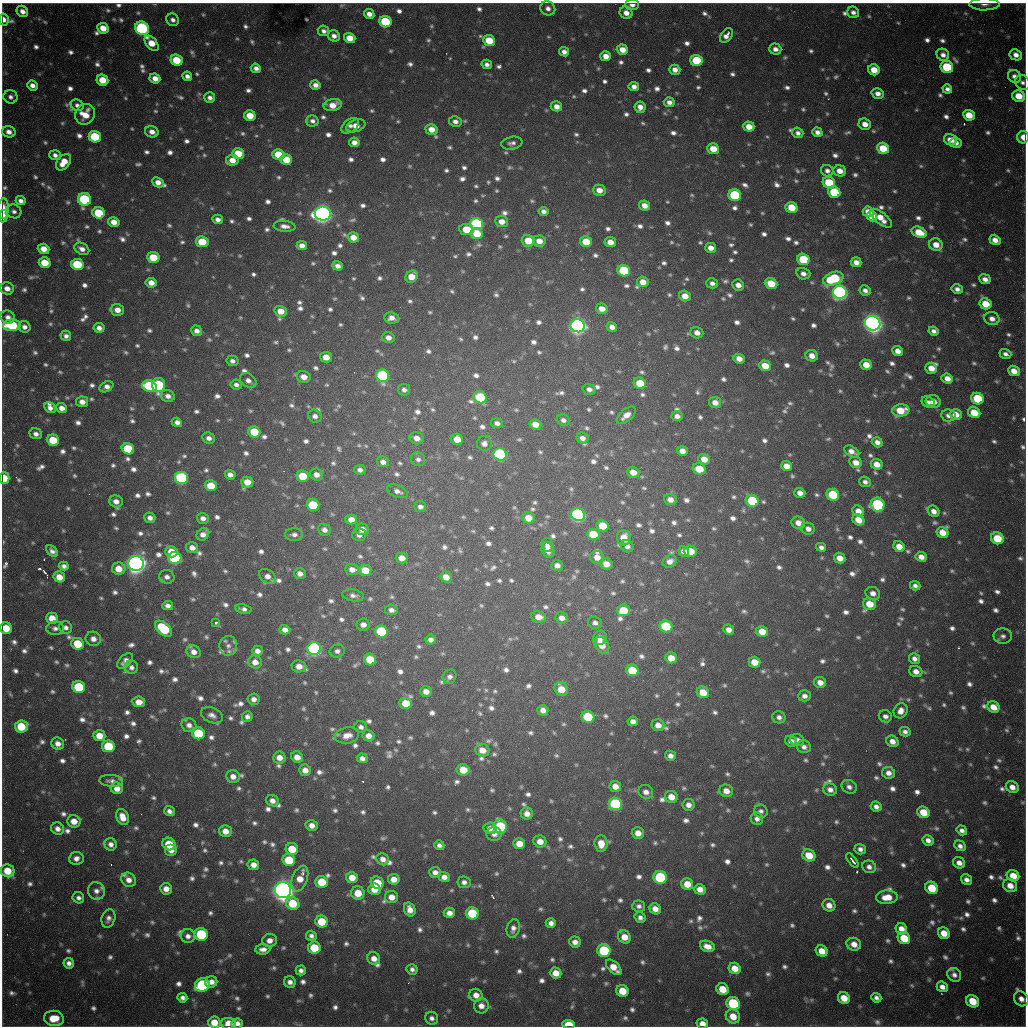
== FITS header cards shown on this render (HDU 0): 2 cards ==
NAXIS1  =                 1024 / length of data axis 1
NAXIS2  =                 1024 / length of data axis 2

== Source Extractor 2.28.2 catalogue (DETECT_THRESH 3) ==
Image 1024 x 1024 px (HDU 0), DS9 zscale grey, 1 PNG px = 1 image px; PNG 1028 x 1028 px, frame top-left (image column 1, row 1024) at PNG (2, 3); each listed source drawn as its Kron ellipse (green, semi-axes under 4 px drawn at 4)
Background 1080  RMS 27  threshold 79.6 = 3 sigma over >= 5 px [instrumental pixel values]
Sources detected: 1369; of the 1369, the 500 brightest by FLUX_AUTO listed and drawn (869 fainter detections omitted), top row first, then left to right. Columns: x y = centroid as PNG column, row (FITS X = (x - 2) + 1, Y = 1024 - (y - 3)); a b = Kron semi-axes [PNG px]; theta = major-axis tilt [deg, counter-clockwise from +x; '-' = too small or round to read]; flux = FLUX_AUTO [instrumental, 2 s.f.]
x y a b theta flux
985 4 15 6 0 1.1e+04
632 5 7 5 -1 9.9e+03
548 8 7 7 - 1.0e+04
22 11 6 5 - 1.1e+04
853 12 6 5 - 8.5e+03
626 13 7 6 - 1.5e+04
369 14 5 5 - 1.2e+04
4 19 6 4 -79 1.2e+04
173 20 6 6 - 8.2e+03
385 22 6 5 - 1.2e+05
103 28 6 5 - 2.9e+04
142 28 7 6 - 3.0e+05
323 31 6 5 - 7.9e+03
726 35 8 5 53 1.3e+04
334 36 6 5 - 1.0e+04
350 38 6 5 - 3.1e+04
489 40 6 5 - 5.3e+04
152 43 9 5 -49 3.3e+04
775 49 6 5 - 1.1e+04
622 50 6 5 - 2.2e+04
564 52 5 4 - 9.4e+03
943 55 6 6 - 9.9e+03
1016 55 6 5 - 1.3e+04
606 56 5 5 - 1.7e+04
176 60 6 5 - 6.6e+04
696 60 6 5 - 9.5e+04
487 64 5 4 - 7.6e+03
947 67 6 6 - 1.1e+05
256 68 5 4 - 9.3e+03
675 70 5 5 - 1.2e+04
874 70 6 5 - 2.8e+04
187 76 5 4 - 9.0e+03
1015 76 7 6 - 1.0e+04
155 78 5 5 - 1.8e+04
102 80 6 5 - 3.6e+04
1023 82 8 7 - 7.5e+03
32 85 5 5 - 1.1e+04
315 85 5 4 - 1.0e+04
634 86 5 4 - 1.0e+04
947 89 5 4 - 7.7e+03
878 93 6 5 - 1.2e+04
1019 96 6 5 - 3.6e+04
10 97 7 6 - 7.7e+03
210 98 5 5 - 8.7e+03
669 102 5 4 - 9.4e+03
77 105 6 5 - 7.5e+03
333 105 9 6 12 2.6e+04
556 106 6 5 - 1.4e+04
640 107 6 5 - 1.4e+04
85 114 11 9 58 3.5e+04
969 115 6 5 - 3.5e+04
250 116 6 5 - 3.9e+04
312 121 6 5 - 7.8e+03
455 122 6 5 - 9.5e+03
865 124 6 5 - 1.6e+04
350 126 10 6 36 8.0e+03
356 126 10 6 21 2.0e+04
749 127 5 5 - 2.4e+04
431 129 6 5 - 2.1e+04
9 132 7 5 -16 1.3e+04
152 132 7 5 -16 1.3e+04
817 132 5 4 - 1.0e+04
798 133 5 5 - 7.8e+03
95 137 6 5 - 1.2e+05
1023 137 6 6 - 2.1e+04
950 140 7 5 -15 1.9e+04
354 142 5 4 - 1.2e+04
512 143 10 6 10 8.3e+03
956 143 6 5 - 1.2e+04
883 148 6 5 - 5.6e+04
713 149 6 5 - 3.1e+04
238 153 6 5 - 5.1e+04
278 154 6 5 - 5.6e+04
55 155 6 5 - 8.1e+03
232 160 6 5 - 2.1e+04
286 160 6 5 - 4.8e+04
63 162 9 6 52 3.0e+04
827 171 6 5 - 8.4e+03
840 171 6 5 - 1.8e+04
158 182 6 5 - 1.5e+04
829 183 6 5 - 7.9e+04
599 190 6 5 - 1.7e+04
834 192 6 5 - 9.3e+04
735 195 6 5 - 1.5e+05
84 199 6 6 - 2.0e+05
21 201 5 4 - 8.7e+03
645 205 6 5 - 1.6e+04
791 207 6 5 - 4.4e+04
3 209 10 5 87 1.9e+04
14 211 8 6 -27 8.1e+03
544 211 5 4 - 8.7e+03
868 212 6 5 - 2.7e+04
99 213 6 5 - 8.7e+04
323 214 8 7 - 1.4e+06
3 216 6 4 82 1.6e+04
872 216 5 4 - 2.5e+04
881 218 13 5 -38 2.8e+04
218 219 5 4 - 9.7e+03
114 222 6 5 - 2.0e+04
502 222 6 5 - 1.9e+04
476 224 6 6 - 3.4e+05
285 226 11 5 -6 1.2e+04
467 229 7 5 -7 4.9e+04
919 232 8 5 -22 4.1e+04
477 234 6 5 - 4.7e+04
353 237 6 5 - 2.3e+04
995 240 6 5 - 1.5e+04
528 241 6 6 - 4.1e+04
539 241 6 5 - 2.0e+04
202 242 6 5 - 5.7e+04
586 242 6 5 - 4.0e+04
610 242 6 5 - 1.9e+04
302 245 5 4 - 1.2e+04
936 245 7 6 - 2.2e+04
711 248 5 5 - 1.5e+04
43 249 6 5 - 2.3e+04
82 249 8 5 -29 1.1e+04
153 257 6 5 - 6.1e+04
803 259 6 5 - 9.3e+04
856 262 5 5 - 1.4e+04
45 263 6 5 - 4.6e+04
77 264 6 5 - 1.1e+05
337 266 5 4 - 9.9e+03
624 271 6 5 - 1.2e+05
803 274 7 5 -16 1.0e+04
412 276 7 5 48 2.9e+04
833 279 11 6 20 1.4e+05
985 279 5 4 - 1.1e+04
643 282 6 5 - 2.1e+04
151 283 6 5 - 1.8e+04
712 283 6 5 - 8.4e+03
771 283 6 5 - 4.5e+04
738 285 6 5 - 1.3e+04
7 288 7 6 - 1.4e+04
957 289 6 4 -14 8.7e+03
865 290 6 5 - 8.8e+03
840 292 7 6 - 7.6e+05
685 296 6 5 - 2.0e+04
986 304 6 5 - 4.2e+04
602 309 6 5 - 1.7e+04
117 310 6 6 - 1.8e+04
281 311 6 5 - 2.5e+04
8 317 7 6 - 1.1e+04
392 318 8 5 -7 1.3e+04
992 319 7 6 - 1.3e+04
873 323 8 7 - 1.6e+06
12 325 8 6 1 1.5e+05
578 326 7 6 - 1.1e+06
24 327 6 5 - 9.5e+03
612 327 5 5 - 1.1e+04
99 328 5 5 - 1.0e+04
197 331 5 5 - 1.0e+04
933 331 5 4 - 8.1e+03
697 333 6 5 - 1.3e+04
66 336 5 5 - 7.5e+03
388 338 6 5 - 1.2e+04
898 351 5 5 - 1.4e+04
1005 354 6 4 -17 7.9e+03
812 356 6 5 - 1.6e+04
326 357 6 5 - 2.3e+04
739 359 6 4 -23 1.6e+04
232 361 6 5 - 7.4e+03
866 365 6 5 - 2.7e+04
765 366 6 5 - 3.5e+04
931 368 6 5 - 2.1e+04
1014 371 6 5 - 1.9e+04
383 376 6 6 - 2.7e+05
304 377 7 6 - 1.8e+04
947 378 6 5 - 1.8e+04
248 380 9 6 -34 1.1e+04
640 383 6 5 - 4.9e+04
158 385 7 6 - 1.9e+05
236 385 6 5 - 7.5e+03
149 386 7 6 - 2.0e+05
106 387 7 5 29 1.1e+04
589 389 6 5 - 8.9e+03
404 390 6 5 - 8.1e+03
168 396 7 6 - 1.1e+04
480 397 7 6 - 1.0e+05
977 399 6 5 - 9.2e+04
82 402 6 5 - 1.3e+04
715 402 6 5 - 1.6e+04
928 402 7 5 -32 7.9e+03
933 402 7 6 - 1.8e+04
50 408 6 5 - 1.0e+04
62 408 5 5 - 1.4e+04
901 410 9 6 6 4.5e+04
974 413 6 5 - 4.0e+04
956 414 6 5 - 2.1e+04
626 415 11 6 39 1.7e+04
949 415 7 6 - 9.4e+03
315 416 7 6 - 9.4e+03
677 416 5 5 - 9.5e+03
563 420 6 5 - 7.6e+03
177 422 5 4 - 8.7e+03
497 423 6 5 - 7.7e+03
535 424 6 5 - 2.2e+04
254 432 6 5 - 6.5e+04
36 434 6 5 - 9.2e+03
209 438 6 5 - 1.0e+04
417 438 7 6 - 1.4e+04
582 438 6 5 - 1.0e+04
457 439 6 5 - 3.1e+04
53 440 6 5 - 5.6e+04
877 442 6 5 - 1.1e+04
484 443 7 7 - 1.1e+04
128 449 6 5 - 9.0e+04
682 451 5 5 - 1.4e+04
852 451 8 5 -29 1.4e+04
500 454 7 6 - 3.0e+05
418 459 7 7 - 7.6e+03
704 459 6 5 - 2.0e+04
383 462 6 5 - 1.0e+04
856 462 6 5 - 1.8e+04
877 464 6 5 - 2.1e+04
786 466 6 5 - 1.9e+04
699 469 6 5 - 4.5e+04
360 470 5 5 - 7.6e+03
633 472 6 5 - 2.1e+04
230 475 5 4 - 1.0e+04
316 475 6 6 - 1.3e+04
303 476 6 5 - 5.2e+04
4 478 6 5 - 5.2e+04
181 478 6 6 - 3.1e+05
247 482 6 5 - 2.6e+04
865 482 6 5 - 7.5e+03
211 486 6 5 - 4.5e+04
397 491 11 6 -22 9.7e+03
800 493 5 5 - 1.1e+04
833 495 6 6 - 9.4e+04
670 500 6 5 - 1.4e+04
116 501 7 6 - 1.2e+04
752 501 6 6 - 1.2e+05
313 505 6 5 - 9.2e+04
878 505 7 6 - 2.3e+05
420 507 6 5 - 8.1e+03
858 511 6 5 - 1.7e+04
934 511 6 5 - 1.3e+04
578 515 7 6 - 5.2e+05
150 518 5 5 - 9.9e+03
203 518 6 5 - 1.0e+04
528 518 6 5 - 2.6e+04
351 519 6 5 - 1.6e+04
858 520 6 5 - 2.4e+04
798 523 7 6 - 1.7e+04
603 526 6 5 - 4.7e+04
362 529 6 6 - 1.6e+04
808 529 7 6 - 1.1e+04
324 530 6 5 - 9.1e+03
942 533 6 5 - 2.8e+04
203 534 7 5 43 1.3e+04
294 534 9 6 0 7.6e+03
593 534 6 5 - 6.1e+04
359 535 7 6 - 9.1e+03
624 538 7 7 - 2.4e+04
997 538 6 6 - 6.4e+04
547 545 7 6 - 9.3e+03
627 546 6 6 - 9.2e+03
821 547 5 4 - 7.8e+03
899 547 6 5 - 2.4e+04
192 548 6 5 - 1.4e+04
548 550 8 6 -64 1.7e+04
52 551 7 4 -45 7.9e+03
684 551 6 5 - 1.2e+04
690 551 7 5 -15 4.0e+04
171 552 6 5 - 3.5e+04
597 557 7 6 - 1.6e+04
921 557 5 5 - 1.4e+04
175 558 7 6 - 2.1e+05
402 558 6 5 - 1.9e+04
840 558 6 5 - 2.0e+04
670 561 7 6 - 1.2e+04
136 564 8 7 - 1.6e+06
606 564 6 5 - 2.0e+04
557 565 6 5 - 1.0e+04
64 566 5 4 - 7.4e+03
119 569 7 6 - 2.9e+04
352 569 7 5 -6 1.3e+04
365 570 6 5 - 3.4e+04
300 574 6 5 - 1.1e+04
59 577 6 5 - 2.5e+04
167 577 7 7 - 9.4e+03
268 577 9 6 -37 1.3e+04
446 577 6 5 - 2.0e+04
915 586 5 4 - 7.9e+03
873 593 7 6 - 1.2e+04
353 595 11 6 -10 8.0e+03
869 604 6 6 - 3.5e+04
168 606 5 4 - 9.4e+03
243 609 8 5 -11 7.5e+03
391 610 6 5 - 8.5e+03
623 610 6 6 - 5.3e+04
539 617 8 5 -11 1.9e+04
52 618 6 5 - 2.6e+04
562 618 6 5 - 1.2e+04
216 623 3 3 - 9.9e+03
595 623 7 6 - 7.9e+03
363 625 6 6 - 1.1e+04
666 626 6 6 - 1.2e+05
6 628 6 5 - 4.1e+04
55 628 8 6 -2 7.9e+03
66 628 6 6 - 7.7e+03
163 629 10 6 -41 1.2e+05
285 630 5 4 - 1.2e+04
729 630 5 5 - 1.3e+04
381 631 6 6 - 1.2e+05
762 631 6 5 - 3.0e+04
1003 636 9 8 - 8.4e+03
600 638 7 6 - 1.3e+04
93 639 8 7 - 1.3e+04
431 640 5 5 - 9.2e+03
78 644 6 6 - 6.0e+04
602 645 9 6 -54 2.9e+04
228 646 10 9 - 1.0e+04
314 649 7 6 - 5.4e+05
257 651 5 5 - 1.1e+04
337 651 7 6 - 7.5e+03
194 652 7 6 - 1.3e+04
671 658 6 5 - 2.6e+04
370 659 6 5 - 5.9e+04
914 659 5 5 - 9.7e+03
125 661 9 5 42 1.1e+04
255 662 7 6 - 1.6e+04
754 662 6 5 - 2.9e+04
299 666 7 6 - 1.8e+04
131 667 6 6 - 8.5e+03
632 670 6 6 - 6.7e+04
916 671 6 5 - 1.4e+04
450 677 7 6 - 8.1e+03
820 682 6 5 - 1.6e+04
79 687 6 6 - 1.1e+05
561 689 7 6 - 2.9e+04
426 692 6 5 - 1.6e+04
703 692 6 5 - 3.7e+04
804 696 6 5 - 9.6e+03
254 699 6 5 - 1.1e+04
139 702 6 5 - 1.9e+04
405 703 6 5 - 3.7e+04
993 707 6 5 - 2.5e+04
543 710 5 5 - 1.3e+04
901 711 8 6 56 1.5e+04
212 715 11 7 -23 1.0e+04
885 716 6 6 - 9.0e+03
247 717 5 5 - 7.6e+03
588 717 6 6 - 9.1e+04
779 717 7 6 - 8.2e+03
633 721 5 5 - 1.0e+04
189 725 7 7 - 1.0e+04
658 725 6 6 - 1.6e+04
21 726 6 6 - 6.3e+04
361 727 6 5 - 8.2e+03
905 732 5 4 - 8.1e+03
198 733 6 6 - 9.6e+04
347 735 12 8 12 2.0e+04
99 736 6 5 - 2.8e+04
368 736 6 5 - 1.5e+04
797 740 7 6 - 1.2e+04
791 741 6 5 - 1.1e+04
892 741 6 5 - 1.5e+04
58 744 6 6 - 1.3e+04
108 746 6 6 - 8.7e+04
804 747 7 6 - 8.7e+03
482 750 7 6 - 2.2e+04
670 756 5 5 - 9.8e+03
297 757 6 5 - 1.9e+04
279 758 6 6 - 1.8e+04
362 758 5 5 - 1.0e+04
305 770 6 5 - 1.6e+04
463 770 6 5 - 3.8e+04
888 773 6 6 - 1.2e+04
233 776 6 6 - 1.3e+04
111 781 12 6 -4 8.8e+03
615 786 6 5 - 1.7e+04
849 787 8 6 -31 8.9e+03
1012 787 7 5 -32 1.5e+04
117 788 6 5 - 2.0e+04
830 790 7 6 - 1.1e+04
726 791 7 6 - 1.8e+04
646 792 7 6 - 1.2e+04
671 797 6 6 - 2.4e+04
272 801 7 5 -24 1.2e+04
615 804 7 6 - 2.5e+05
688 805 6 5 - 1.2e+04
876 807 5 5 - 9.3e+03
169 811 5 5 - 8.1e+03
761 811 7 6 - 7.4e+03
923 812 6 5 - 3.7e+04
527 813 6 6 - 1.4e+04
122 817 8 6 -68 2.4e+04
757 819 6 6 - 9.3e+03
74 821 6 6 - 2.2e+04
312 825 6 5 - 1.4e+04
500 826 7 6 - 1.5e+05
490 828 6 5 - 1.1e+04
58 829 6 6 - 1.1e+04
962 830 5 4 - 8.7e+03
225 831 6 6 - 2.0e+04
638 833 6 5 - 1.8e+04
494 834 7 7 - 1.1e+04
928 840 6 5 - 1.2e+04
540 841 6 6 - 2.0e+04
519 843 6 5 - 2.6e+04
601 843 8 6 -85 2.7e+04
111 844 6 6 - 1.0e+04
169 844 6 6 - 5.0e+04
439 845 5 5 - 7.7e+03
960 846 6 5 - 8.7e+03
292 849 6 6 - 5.1e+04
860 849 6 5 - 8.4e+03
171 850 6 6 - 1.6e+04
809 855 7 6 - 3.8e+04
76 858 7 6 - 1.0e+04
383 859 6 6 - 1.2e+04
289 860 6 6 - 7.5e+04
852 860 8 3 -53 7.5e+03
959 863 6 5 - 1.4e+04
253 865 6 5 - 1.5e+04
869 867 7 6 - 9.0e+03
7 871 7 6 - 4.1e+04
435 872 6 5 - 1.0e+04
1013 876 6 5 - 3.3e+04
444 877 5 5 - 1.2e+04
660 877 6 6 - 1.8e+05
352 878 6 5 - 2.6e+04
300 879 13 7 70 2.7e+04
394 879 6 5 - 2.0e+04
129 880 8 6 -40 1.4e+04
966 880 6 5 - 1.0e+04
322 882 6 6 - 6.0e+04
464 882 6 6 - 9.0e+03
377 883 7 6 - 6.2e+04
687 884 6 5 - 2.9e+04
1010 886 7 6 - 2.0e+04
932 888 6 6 - 5.4e+04
166 889 6 6 - 1.6e+04
374 889 6 5 - 2.9e+04
700 889 6 5 - 1.6e+04
283 890 8 8 - 2.0e+06
96 891 9 8 - 1.1e+04
358 893 7 6 - 3.4e+04
391 897 7 6 - 2.0e+04
887 897 11 7 3 3.0e+04
78 898 6 5 - 7.7e+03
293 903 7 6 - 6.2e+04
829 905 6 6 - 1.6e+04
639 906 6 5 - 7.4e+03
410 909 7 5 -72 1.6e+04
655 909 6 5 - 1.7e+04
449 913 5 5 - 1.4e+04
472 913 6 6 - 9.9e+04
640 917 6 5 - 8.2e+03
108 918 9 6 72 8.8e+03
322 922 6 6 - 5.8e+04
551 923 5 5 - 9.9e+03
513 928 9 6 78 1.0e+04
901 929 6 5 - 1.9e+04
944 933 6 5 - 2.7e+04
201 934 6 6 - 1.4e+05
188 936 7 7 - 9.6e+03
311 936 5 5 - 7.4e+03
624 937 7 6 - 2.4e+04
904 938 6 5 - 5.6e+04
270 940 7 6 - 1.3e+04
575 942 6 5 - 1.3e+04
854 944 7 6 - 1.8e+04
707 946 8 5 -21 1.8e+04
314 948 6 6 - 7.1e+04
263 949 7 5 3 1.1e+04
604 950 6 6 - 1.4e+05
822 951 6 5 - 2.6e+04
374 958 6 6 - 1.6e+04
69 963 5 5 - 9.6e+03
614 967 9 5 -45 2.8e+04
735 968 6 5 - 2.6e+04
412 969 5 5 - 7.4e+03
301 970 5 5 - 8.4e+03
556 973 6 5 - 2.4e+04
954 975 7 6 - 8.8e+03
211 982 6 5 - 1.3e+04
290 982 6 5 - 1.0e+04
202 985 7 6 - 2.3e+05
942 987 6 5 - 1.1e+04
722 989 6 5 - 4.1e+04
622 991 6 6 - 4.1e+04
476 995 7 6 - 1.7e+04
182 998 5 4 - 7.9e+03
844 998 6 5 - 2.9e+04
876 998 5 4 - 7.9e+03
1021 999 8 6 -46 1.3e+04
973 1001 7 5 -45 4.5e+04
733 1003 7 6 - 1.6e+05
481 1006 7 7 - 1.6e+04
733 1016 7 6 - 2.9e+04
54 1018 10 7 -9 4.2e+04
432 1018 7 6 - 8.1e+03
214 1022 6 5 - 3.0e+04
237 1023 6 5 - 1.2e+04
702 1023 6 5 - 1.7e+04
228 1024 7 5 -6 2.6e+04
569 1024 6 4 -3 5.0e+04
At the frame edge (FLAGS 8, measured only in part): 14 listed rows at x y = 985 4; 632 5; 4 19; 1023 82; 1023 137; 3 209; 3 216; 12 325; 4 478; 6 628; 214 1022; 702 1023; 228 1024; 569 1024
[869 fainter detections neither listed nor drawn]

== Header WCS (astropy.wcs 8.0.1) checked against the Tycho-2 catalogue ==
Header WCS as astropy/WCSLIB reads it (CRVAL/CRPIX/CD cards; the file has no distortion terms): RA---TAN/DEC--TAN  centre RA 19:04:12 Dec -20:34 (286.05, -20.56 deg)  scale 1.18 arcsec/px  FOV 20.1' x 20.2'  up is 0 deg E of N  parity flipped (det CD > 0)
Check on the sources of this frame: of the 60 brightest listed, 16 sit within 2.0 arcsec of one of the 22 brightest Tycho-2 stars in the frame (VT <= 11.99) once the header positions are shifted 0.14 arcsec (0.11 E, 0.08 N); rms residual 0.65 arcsec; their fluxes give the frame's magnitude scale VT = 25.17 - 2.5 log10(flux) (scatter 0.28 mag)
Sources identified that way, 16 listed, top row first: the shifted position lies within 2.0 arcsec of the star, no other Tycho-2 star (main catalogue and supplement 1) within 4.0 arcsec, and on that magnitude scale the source's flux lands within +1.5 / -3 mag of the star's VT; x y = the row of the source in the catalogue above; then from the Tycho-2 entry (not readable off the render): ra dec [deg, ICRS J2000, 3 dp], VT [Tycho-2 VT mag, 2 dp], TYC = Tycho-2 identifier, HIP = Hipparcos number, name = IAU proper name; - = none
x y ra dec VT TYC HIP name
142 28 285.922 -20.401 11.84 6290-1553-1 - -
95 137 285.906 -20.437 11.70 6290-1190-1 - -
84 199 285.902 -20.457 11.63 6290-1914-1 - -
476 224 286.039 -20.466 11.64 6291-2563-1 - -
840 292 286.166 -20.490 11.06 6291-1861-1 - -
873 323 286.177 -20.500 9.72 6291-280-1 - -
578 326 286.074 -20.500 10.56 6291-2482-1 - -
383 376 286.006 -20.516 11.38 6291-2555-1 - -
181 478 285.935 -20.549 11.40 6290-1670-1 - -
578 515 286.074 -20.562 10.72 6291-940-1 - -
136 564 285.919 -20.577 9.38 6290-1734-1 - -
314 649 285.981 -20.605 11.19 6290-1602-1 - -
615 804 286.086 -20.657 11.94 6295-2470-1 - -
660 877 286.102 -20.681 11.90 6295-452-1 - -
283 890 285.970 -20.684 9.47 6294-85-1 - -
604 950 286.082 -20.705 11.99 6295-205-1 - -